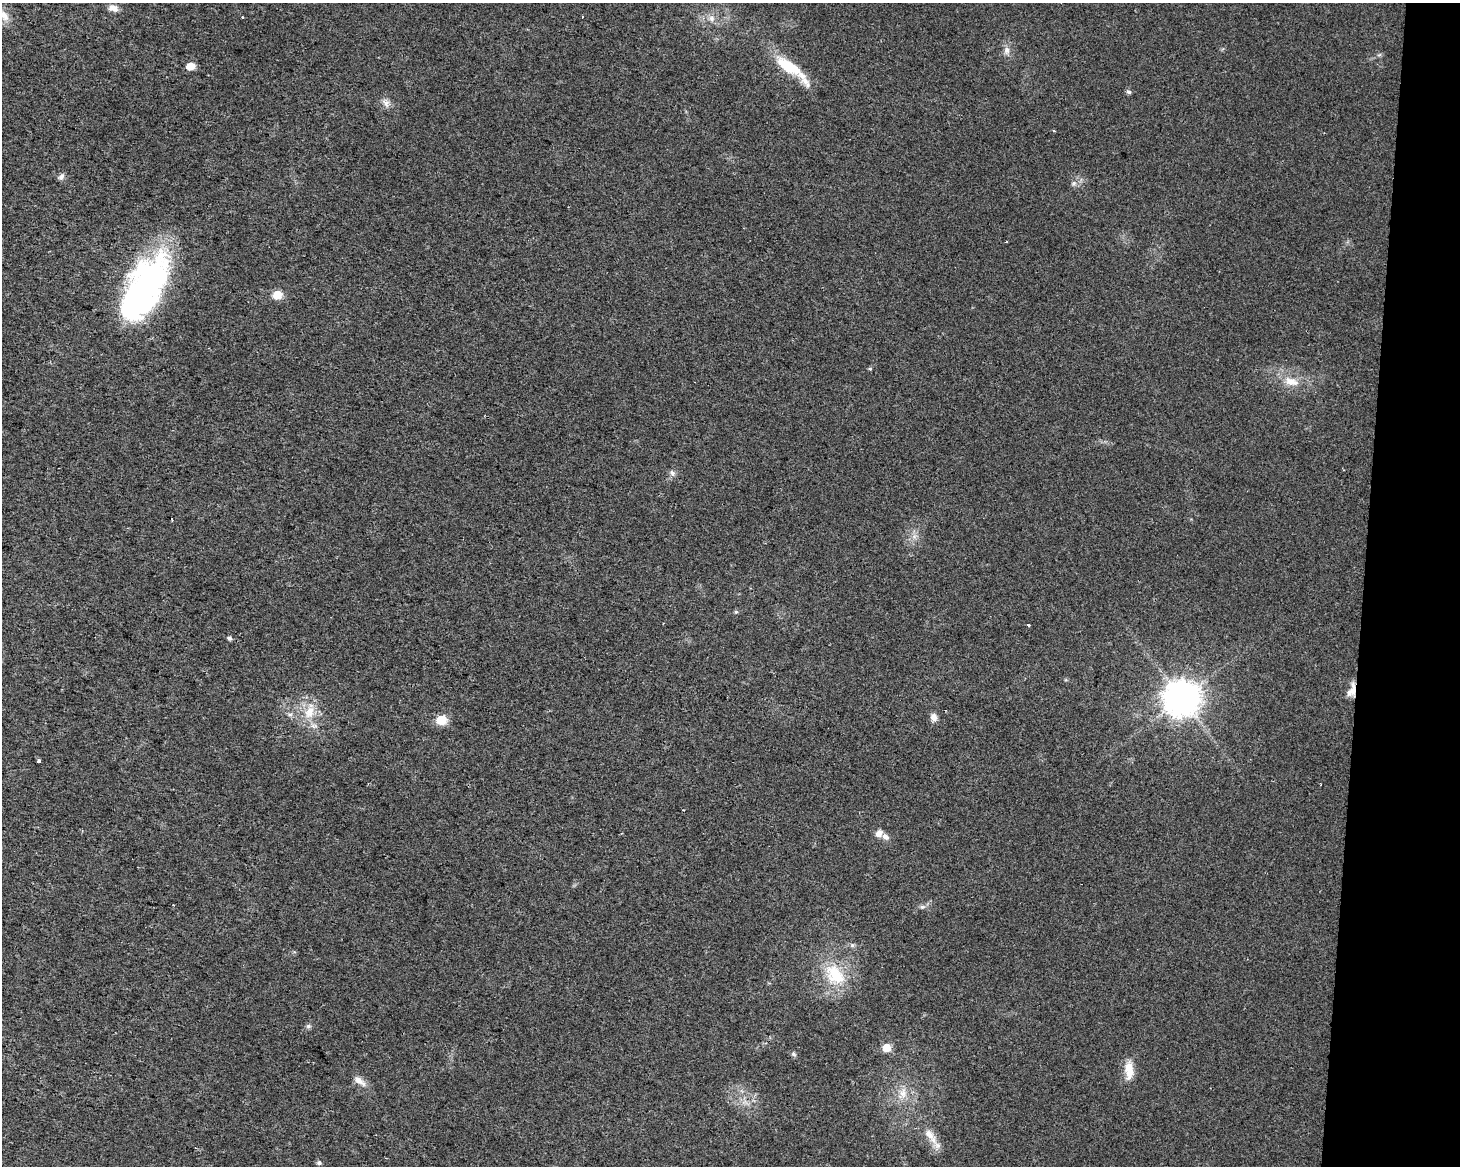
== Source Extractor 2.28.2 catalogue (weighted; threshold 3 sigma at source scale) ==
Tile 6 of 3 x 4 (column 3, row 2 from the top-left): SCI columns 3203-4660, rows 2327-3490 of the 4889 x 4662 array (HDU 1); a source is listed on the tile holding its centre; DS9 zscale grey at full resolution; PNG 1462 x 1168 px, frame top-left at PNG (2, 3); no overlay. Shown black and unused: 7% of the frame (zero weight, under 2 of 3 exposures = <1% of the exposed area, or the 3 px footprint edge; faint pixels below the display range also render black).
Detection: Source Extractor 2.28.2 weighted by HDU 2 'WHT'; one run over the whole footprint, this tile lists its part. Background 0.0254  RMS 0.0053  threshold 0.0239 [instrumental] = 3 sigma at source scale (4.5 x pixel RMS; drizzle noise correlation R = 1.50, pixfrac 1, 0.0396/0.0396 arcsec/px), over >= 5 px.
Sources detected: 44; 1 inside a brighter object's white glare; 2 cosmic-ray / hot-pixel residue — not listed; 1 inside a brighter listed object's ellipse — not listed separately; the other 40 listed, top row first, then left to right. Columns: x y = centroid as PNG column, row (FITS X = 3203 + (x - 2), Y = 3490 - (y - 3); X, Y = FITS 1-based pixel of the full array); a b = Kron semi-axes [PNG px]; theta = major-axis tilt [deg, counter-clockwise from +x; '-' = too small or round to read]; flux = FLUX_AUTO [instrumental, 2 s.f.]
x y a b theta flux
113 8 11 8 -18 3.4
4 15 18 11 -43 5.3
712 18 9 8 - 2.8
1007 50 11 8 -79 2.9
1379 55 6 4 19 0.82
190 66 6 5 - 9
790 68 50 12 -38 22
1129 92 6 5 - 1.2
386 103 12 8 -64 2.8
61 177 10 6 55 1.8
1074 183 6 5 - 1.2
145 287 76 32 55 150
277 295 5 5 - 21
870 369 6 4 0 0.57
1291 381 22 11 -19 8.7
672 473 9 6 -62 1.7
171 519 3 2 - 0.8
736 612 5 4 - 0.77
1029 625 3 3 - 1
229 638 5 5 - 1.3
1353 690 19 6 -89 3.9
1181 698 11 10 - 1100
309 712 20 12 67 10
290 714 7 4 0 1.1
934 717 9 7 -69 3.3
441 720 6 5 - 24
39 761 4 3 - 2.3
879 833 8 7 - 3.7
885 837 10 7 -26 2.3
922 907 8 6 0 1.4
852 945 6 5 - 1
835 975 35 22 -46 24
308 1026 6 5 - 1.2
886 1048 5 5 - 12
793 1054 8 5 -28 1.1
1129 1070 24 10 -88 8.2
359 1081 18 8 -39 4.2
903 1093 14 10 89 5.6
929 1134 19 10 -46 6.8
319 1163 6 6 - 1.2
Overlapping masked pixels (flux is a lower limit): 1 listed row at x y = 1353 690
Isophote crosses this tile's border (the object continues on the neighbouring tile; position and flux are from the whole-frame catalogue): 1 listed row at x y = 4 15